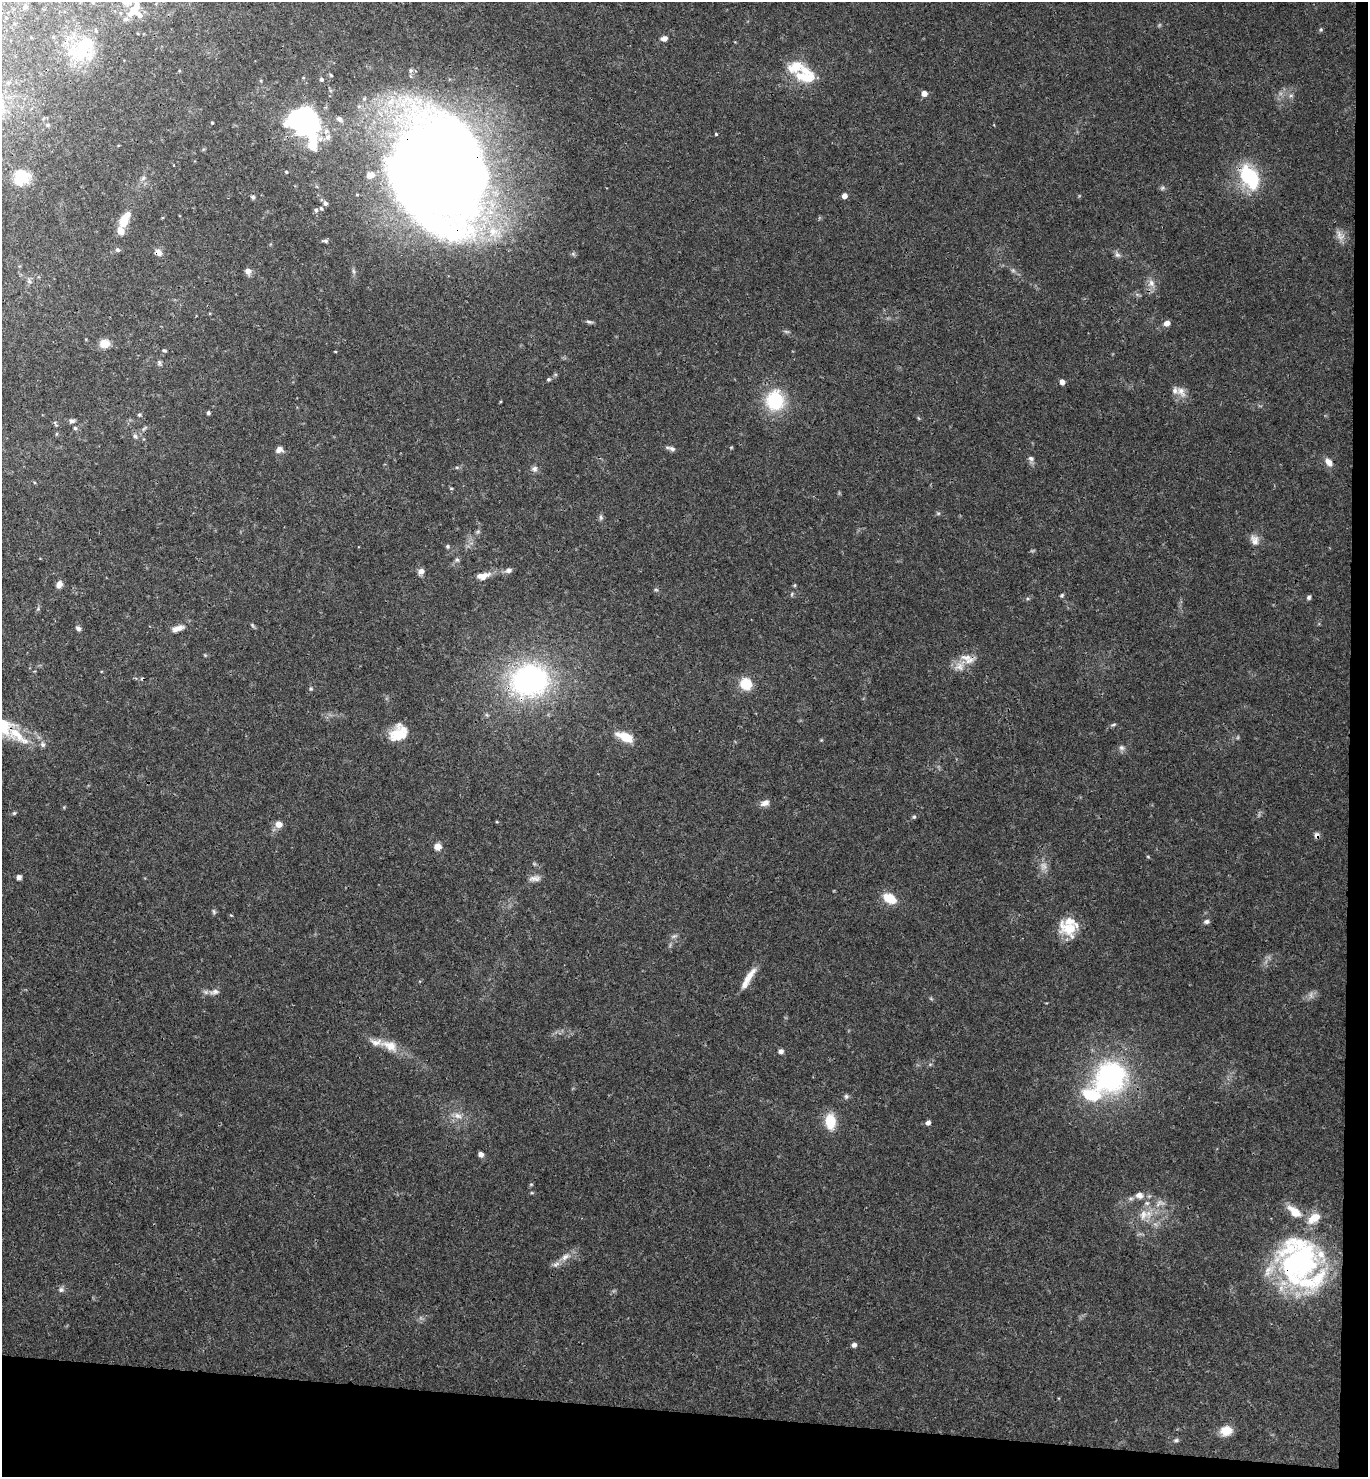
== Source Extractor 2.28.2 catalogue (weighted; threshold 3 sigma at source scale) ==
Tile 9 of 3 x 3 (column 3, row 3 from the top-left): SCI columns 2893-4258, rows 10-1484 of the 4516 x 4442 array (HDU 1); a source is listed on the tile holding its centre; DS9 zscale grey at full resolution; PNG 1370 x 1479 px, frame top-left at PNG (2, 2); no overlay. Shown black and unused: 6% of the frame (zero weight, under 3 of 4 exposures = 6% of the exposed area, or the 3 px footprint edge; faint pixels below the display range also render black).
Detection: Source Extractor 2.28.2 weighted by HDU 2 'WHT'; one run over the whole footprint, this tile lists its part. Background 0.0367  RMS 0.0029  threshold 0.0132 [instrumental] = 3 sigma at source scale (4.5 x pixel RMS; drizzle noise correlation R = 1.50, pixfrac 1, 0.05/0.05 arcsec/px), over >= 5 px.
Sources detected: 137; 3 too faint to see at this stretch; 1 inside a brighter object's white glare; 2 cosmic-ray / hot-pixel residue — not listed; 16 inside a brighter listed object's ellipse — not listed separately; the other 115 listed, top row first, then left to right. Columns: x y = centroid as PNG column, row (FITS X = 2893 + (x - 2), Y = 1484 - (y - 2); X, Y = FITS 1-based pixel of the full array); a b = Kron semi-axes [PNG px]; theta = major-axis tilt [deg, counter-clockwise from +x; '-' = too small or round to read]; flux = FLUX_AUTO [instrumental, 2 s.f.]
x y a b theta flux
124 2 10 7 -22 1.5
25 7 5 5 - 0.5
132 11 18 11 56 4.2
1321 29 5 5 - 0.38
664 38 7 5 17 1.5
82 49 41 22 54 14
805 76 28 21 -16 10
321 79 5 4 - 0.53
924 93 6 6 - 1.5
1291 96 7 4 1 0.56
339 119 8 6 -43 0.98
304 121 20 17 -4 92
212 123 3 2 - 0.32
48 125 5 4 - 0.43
716 134 4 3 - 0.37
328 137 9 8 - 1.5
439 171 94 74 -73 550
286 172 4 3 - 0.29
20 176 20 17 -16 7.1
1249 177 27 16 -57 20
143 178 8 4 46 0.68
1162 188 6 5 - 0.52
844 196 4 4 - 1.8
253 197 5 5 - 0.53
325 203 6 5 - 0.78
321 208 5 4 - 0.39
316 210 5 5 - 0.63
125 219 23 10 64 5.3
325 241 9 4 -8 0.64
117 250 7 5 -5 0.64
158 252 9 8 - 1.6
1117 255 9 6 -47 0.92
248 271 6 6 - 1.9
1013 271 7 4 -19 0.53
29 281 6 6 - 0.63
1151 283 11 9 -67 2
589 322 9 4 -8 0.62
1167 323 7 6 - 1.5
105 343 11 9 -1 3.3
164 350 5 4 - 0.39
159 362 8 5 -83 0.59
548 379 5 5 - 0.45
1062 382 5 4 - 1.9
1181 392 17 9 -50 2.4
775 400 22 20 -90 16
208 413 5 4 - 0.55
139 415 5 4 - 0.5
72 421 8 5 2 0.7
75 428 4 4 - 0.49
671 448 11 5 -18 1.1
279 450 8 6 28 1.7
1031 458 8 6 -18 0.9
1329 462 11 7 -52 1.9
457 467 6 4 18 0.4
534 469 9 8 - 1
938 513 6 4 -18 0.37
601 517 8 6 -88 0.66
1254 540 15 11 -68 2.2
448 546 5 5 - 0.48
457 560 6 5 - 0.58
508 570 9 7 19 1.1
421 571 7 6 - 1.6
483 576 17 8 12 2.8
59 584 8 7 - 1.4
795 585 5 3 - 0.3
656 590 6 4 -19 0.37
792 594 6 3 71 0.37
1062 595 6 4 47 0.42
1309 597 6 5 - 0.57
252 625 6 4 -71 0.41
177 628 17 7 18 2.1
78 629 7 5 -30 0.78
966 657 18 9 -6 3.1
959 666 14 13 - 3.1
529 680 43 36 10 61
745 684 12 11 - 6.6
311 689 5 4 - 0.38
1114 724 7 3 19 0.43
399 733 21 15 37 7
17 735 40 12 -41 8
625 737 19 9 -23 5.9
1122 748 8 7 - 0.91
765 803 12 7 25 1.7
14 813 5 4 - 0.38
914 817 5 5 - 0.45
279 824 8 7 - 2.2
1316 835 8 7 - 0.88
437 847 6 5 - 3.8
1148 857 5 3 - 0.26
19 877 5 5 - 0.92
534 878 16 7 5 1.5
889 898 14 9 -29 6.1
214 911 8 4 -81 0.48
1206 921 7 6 - 0.81
1068 928 25 19 -15 7.7
674 936 7 4 18 0.61
748 978 31 7 58 3.9
214 992 14 7 13 1.6
389 1046 27 13 -24 5.3
781 1051 7 6 - 0.91
1110 1077 33 30 42 49
846 1096 7 5 -89 0.65
458 1116 12 7 -31 1.9
830 1121 17 11 -86 7.3
928 1123 5 5 - 1.2
481 1154 6 5 - 1.2
531 1184 6 4 0 0.28
1139 1195 10 9 - 1.8
1143 1215 15 10 72 3.3
565 1257 12 7 38 1.8
1300 1263 66 50 -64 69
61 1290 8 7 - 0.81
854 1345 6 5 - 0.88
1226 1430 13 10 11 4.1
1176 1440 6 5 - 0.5
Overlapping masked pixels (flux is a lower limit): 8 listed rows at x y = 304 121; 439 171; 158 252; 966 657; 529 680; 17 735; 1316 835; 1300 1263
Isophote crosses this tile's border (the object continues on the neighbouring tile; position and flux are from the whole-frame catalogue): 1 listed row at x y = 124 2